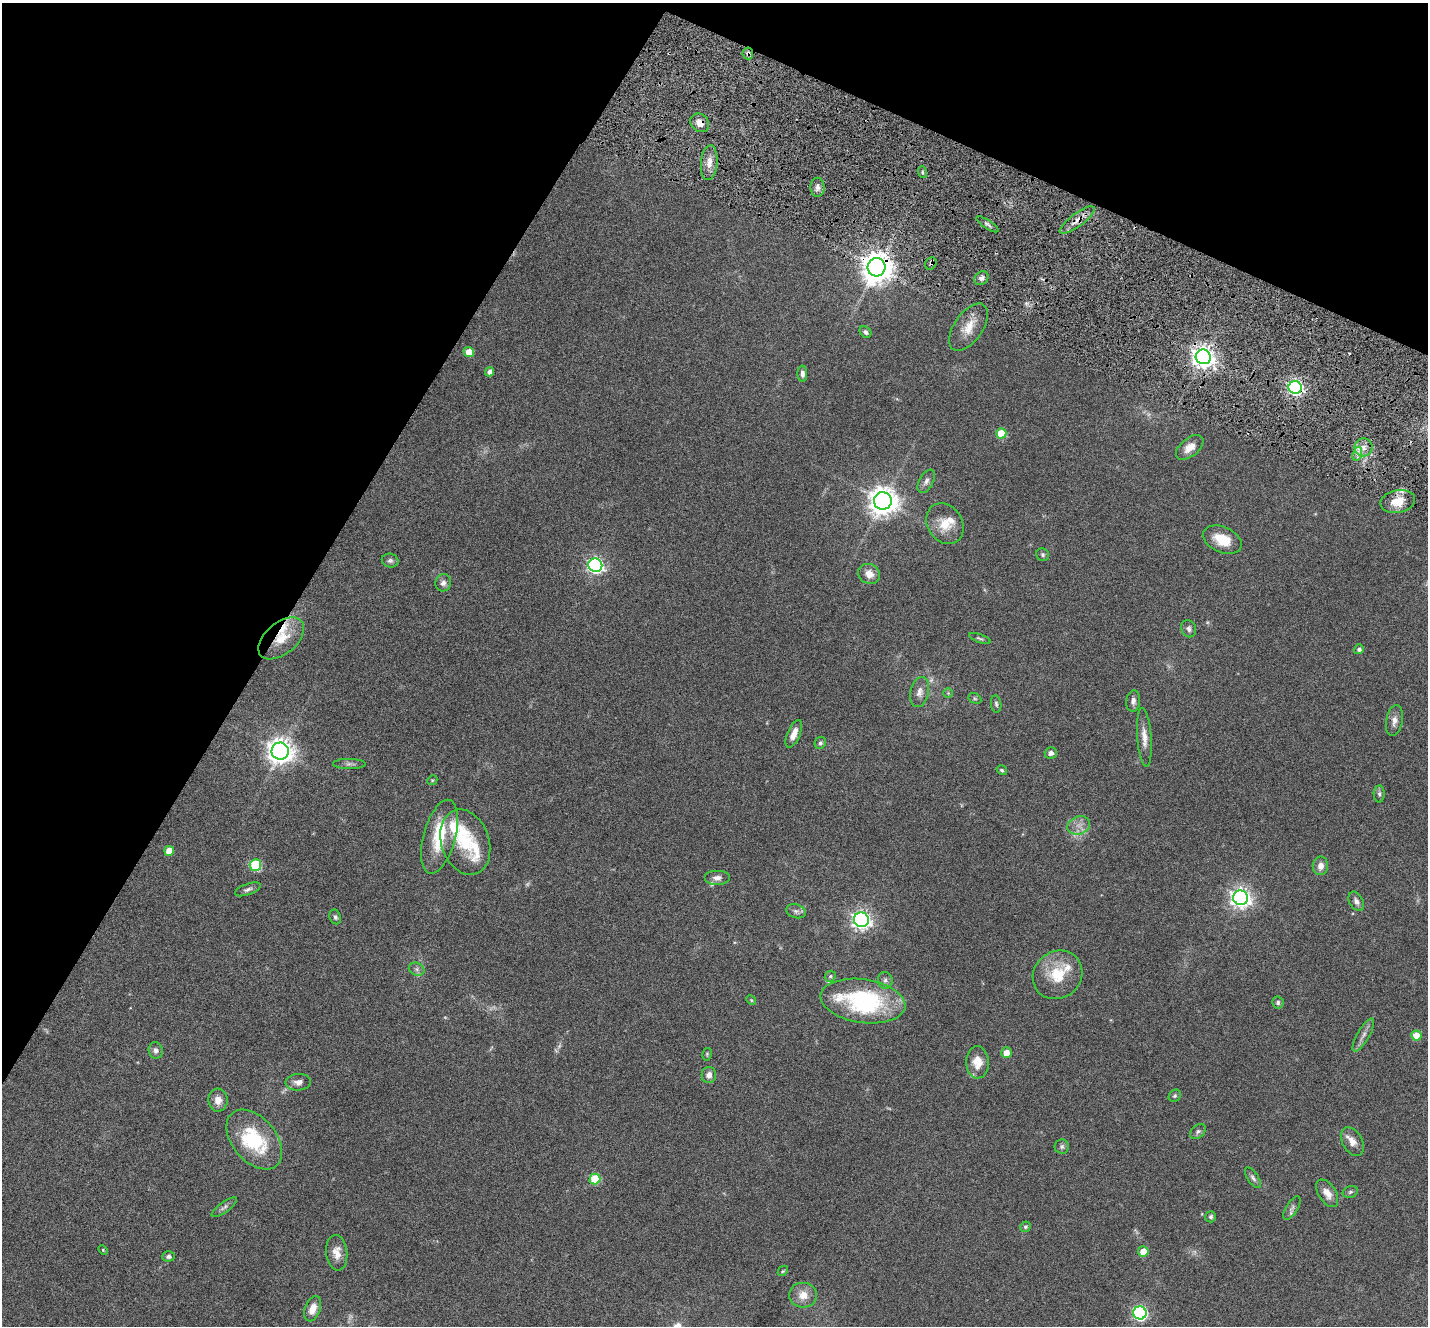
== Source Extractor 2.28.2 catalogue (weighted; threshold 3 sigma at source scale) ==
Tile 2 of 4 x 4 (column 2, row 1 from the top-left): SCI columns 1509-2934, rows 4259-5582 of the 5796 x 5871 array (HDU 1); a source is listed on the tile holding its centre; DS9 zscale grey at full resolution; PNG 1430 x 1328 px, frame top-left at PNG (2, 3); each listed source drawn as its Kron ellipse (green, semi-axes under 4 px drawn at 4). Shown black and unused: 26% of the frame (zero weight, under 5 of 9 exposures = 5% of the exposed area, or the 3 px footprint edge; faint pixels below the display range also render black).
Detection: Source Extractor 2.28.2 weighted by HDU 2 'WHT'; one run over the whole footprint, this tile lists its part. Background 0.0535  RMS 0.0043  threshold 0.0177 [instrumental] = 3 sigma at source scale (4.09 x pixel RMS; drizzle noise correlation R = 1.36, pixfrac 0.8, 0.05/0.05 arcsec/px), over >= 5 px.
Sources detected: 116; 6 too faint to see at this stretch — neither listed nor drawn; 10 inside a brighter listed object's ellipse — not listed separately; the other 100 listed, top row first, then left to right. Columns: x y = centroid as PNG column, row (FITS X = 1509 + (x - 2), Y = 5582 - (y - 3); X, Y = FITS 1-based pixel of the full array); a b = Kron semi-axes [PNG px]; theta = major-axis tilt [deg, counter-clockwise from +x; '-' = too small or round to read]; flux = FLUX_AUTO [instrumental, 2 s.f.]
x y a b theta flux
748 53 6 5 - 1.1
700 123 10 8 -42 3.5
709 163 17 8 84 3.9
922 172 6 3 -71 0.58
817 187 9 7 -88 1.8
1077 220 21 6 36 3.9
987 224 13 3 -33 0.98
931 263 6 5 - 1.1
877 267 9 9 - 670
981 278 8 6 44 1.5
968 327 27 14 55 7.2
865 332 6 5 - 1.2
469 352 5 5 - 4.6
1203 357 8 7 - 290
490 372 4 4 - 1.7
802 374 8 5 -88 1.5
1295 387 7 6 - 110
1001 433 5 5 - 12
1190 447 16 9 39 4.2
1363 447 9 9 - 3
1357 454 7 4 72 1.6
926 481 13 7 61 1.7
883 501 9 8 - 540
1398 501 17 11 12 7.5
945 524 21 17 -57 7.9
1222 540 20 12 -24 8.7
1043 555 6 6 - 0.85
390 561 8 7 - 1.1
595 565 7 6 - 110
869 574 11 9 -29 3.9
443 583 9 7 78 1.7
1189 629 9 7 -68 1.3
281 638 27 15 40 9.5
980 638 11 4 -20 0.77
1359 649 5 5 - 1.3
920 692 15 9 78 2.8
948 693 5 5 - 0.49
975 698 7 5 -30 0.66
1133 701 11 7 85 1.6
996 704 8 5 -82 0.88
1394 721 15 8 80 2.7
794 734 15 6 67 3.8
1144 737 29 7 -85 4.2
820 743 6 5 - 0.83
280 751 8 8 - 420
1051 753 6 5 - 1.5
349 764 16 5 0 1.4
1002 770 5 4 - 0.62
432 780 5 4 - 0.51
1379 794 8 5 -90 0.97
1079 825 12 9 20 2.9
440 837 38 16 75 16
465 842 33 24 -71 18
169 851 5 5 - 5.8
255 865 6 5 - 25
1320 866 9 7 85 2.7
717 878 13 7 0 2.1
248 889 13 5 20 1.5
1241 898 7 7 - 210
1356 901 10 6 -60 1.7
796 911 10 6 -18 1.3
335 917 7 5 -70 0.9
861 920 7 7 - 180
417 969 8 6 -21 1.3
1057 975 26 23 40 14
830 976 6 5 - 0.65
885 980 8 7 - 1.4
751 1000 5 4 - 0.43
863 1001 43 21 -8 53
1278 1002 6 5 - 0.85
1363 1035 19 6 60 2.3
1416 1036 5 5 - 6.9
156 1050 8 7 - 1.5
1006 1053 5 5 - 3.8
707 1054 6 4 79 0.53
977 1062 16 11 -88 6.2
709 1075 8 7 - 2.2
298 1082 12 8 5 2.3
1175 1096 7 5 45 0.73
218 1100 11 9 88 3.5
1198 1131 9 6 39 1
254 1140 34 22 -50 27
1352 1142 15 10 -59 3.4
1062 1147 7 7 - 1
1253 1178 12 5 -56 1.3
595 1179 5 5 - 18
1350 1192 8 5 17 0.8
1327 1193 15 8 -57 4.1
224 1207 15 5 37 1.4
1292 1208 13 6 58 1.4
1211 1217 6 5 - 0.93
1025 1227 5 5 - 0.8
103 1250 5 3 - 0.4
1143 1251 5 5 - 5.7
337 1253 18 10 -84 4.4
169 1256 6 5 - 1.1
783 1271 6 4 45 0.52
803 1295 14 12 -4 4.7
313 1309 13 8 70 4.3
1140 1313 6 6 - 78
Overlapping masked pixels (flux is a lower limit): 7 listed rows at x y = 748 53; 700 123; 1077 220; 931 263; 877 267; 1295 387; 281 638